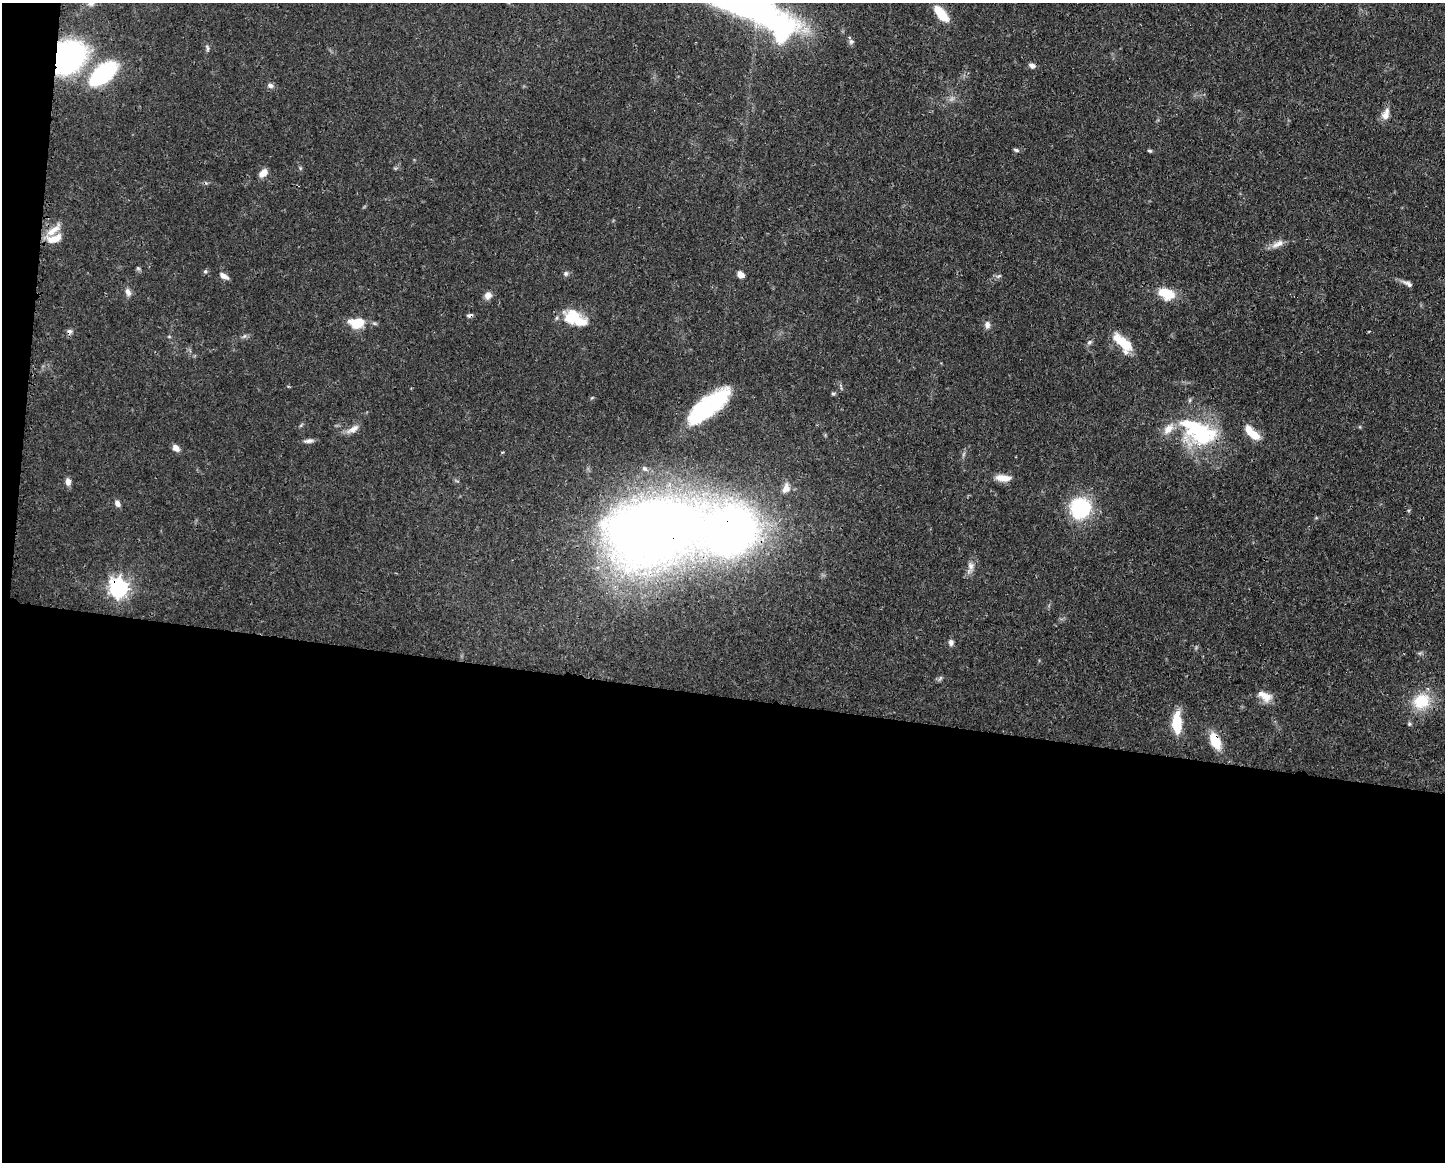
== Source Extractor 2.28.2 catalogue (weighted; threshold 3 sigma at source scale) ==
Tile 10 of 3 x 4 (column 1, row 4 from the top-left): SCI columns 119-1561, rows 2-1161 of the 4679 x 4643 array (HDU 1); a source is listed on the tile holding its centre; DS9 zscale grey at full resolution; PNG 1447 x 1164 px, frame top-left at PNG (2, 3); no overlay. Shown black and unused: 41% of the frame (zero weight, under 3 of 4 exposures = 1% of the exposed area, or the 3 px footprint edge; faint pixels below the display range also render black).
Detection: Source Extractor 2.28.2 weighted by HDU 2 'WHT'; one run over the whole footprint, this tile lists its part. Background 0.0565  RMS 0.0033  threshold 0.0147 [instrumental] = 3 sigma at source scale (4.5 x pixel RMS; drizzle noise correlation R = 1.50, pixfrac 1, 0.05/0.05 arcsec/px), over >= 5 px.
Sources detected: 64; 2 inside a brighter object's white glare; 1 cosmic-ray / hot-pixel residue — not listed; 5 inside a brighter listed object's ellipse — not listed separately; the other 56 listed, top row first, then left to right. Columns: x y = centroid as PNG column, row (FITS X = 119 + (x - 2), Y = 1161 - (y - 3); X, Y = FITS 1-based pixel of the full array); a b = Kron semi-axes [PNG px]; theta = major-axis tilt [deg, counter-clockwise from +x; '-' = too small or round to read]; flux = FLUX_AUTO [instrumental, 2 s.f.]
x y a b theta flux
91 3 10 8 -73 1.7
941 14 18 8 -50 8.9
781 27 38 27 -28 46
207 48 10 4 -77 0.67
66 57 23 19 43 94
1032 66 8 6 -18 1.3
103 74 24 12 38 46
270 86 8 6 -8 1.2
1386 114 16 9 72 2.7
1016 150 7 4 -16 0.64
1150 151 5 4 - 0.49
263 173 11 7 38 2.6
54 239 19 9 20 4.7
1278 244 19 7 25 2.5
138 268 6 4 -43 0.5
205 271 6 5 - 0.62
565 274 6 6 - 0.76
741 274 8 6 -29 2.3
224 276 11 6 -30 1.7
999 276 7 4 36 0.54
1408 284 15 6 -29 1.4
128 292 11 7 -71 1.6
1166 293 19 12 -20 8.2
488 295 10 8 30 1.8
469 315 7 5 15 0.79
572 317 21 17 -4 9.7
357 323 16 11 6 8.5
987 325 11 7 -80 1.5
1369 332 3 3 - 0.33
169 336 5 3 - 0.34
244 336 7 4 52 0.62
1089 342 8 5 28 0.72
1123 343 22 10 -46 10
833 393 5 4 - 0.5
708 406 44 15 38 38
353 429 17 7 29 2.5
1202 435 40 27 10 27
1254 435 14 8 -34 5.4
308 441 13 5 6 1.3
176 448 8 6 -44 2
644 468 8 6 -43 0.99
1003 478 16 7 -4 4.3
68 481 9 6 -88 1.8
786 488 13 9 69 2.7
117 503 8 6 -54 1.3
1080 508 24 22 50 21
653 533 62 43 13 520
970 567 17 8 77 2.3
118 588 7 7 - 150
951 643 8 6 -82 1.1
940 678 8 4 53 0.62
1265 696 20 10 -28 3.8
1421 701 23 19 29 11
1177 723 24 9 -89 9.6
1409 724 6 5 - 0.52
1215 741 20 11 -66 7.4
Overlapping masked pixels (flux is a lower limit): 6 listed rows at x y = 66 57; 469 315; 708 406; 653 533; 118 588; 1215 741
Isophote crosses this tile's border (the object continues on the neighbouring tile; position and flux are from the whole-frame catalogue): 1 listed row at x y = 91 3